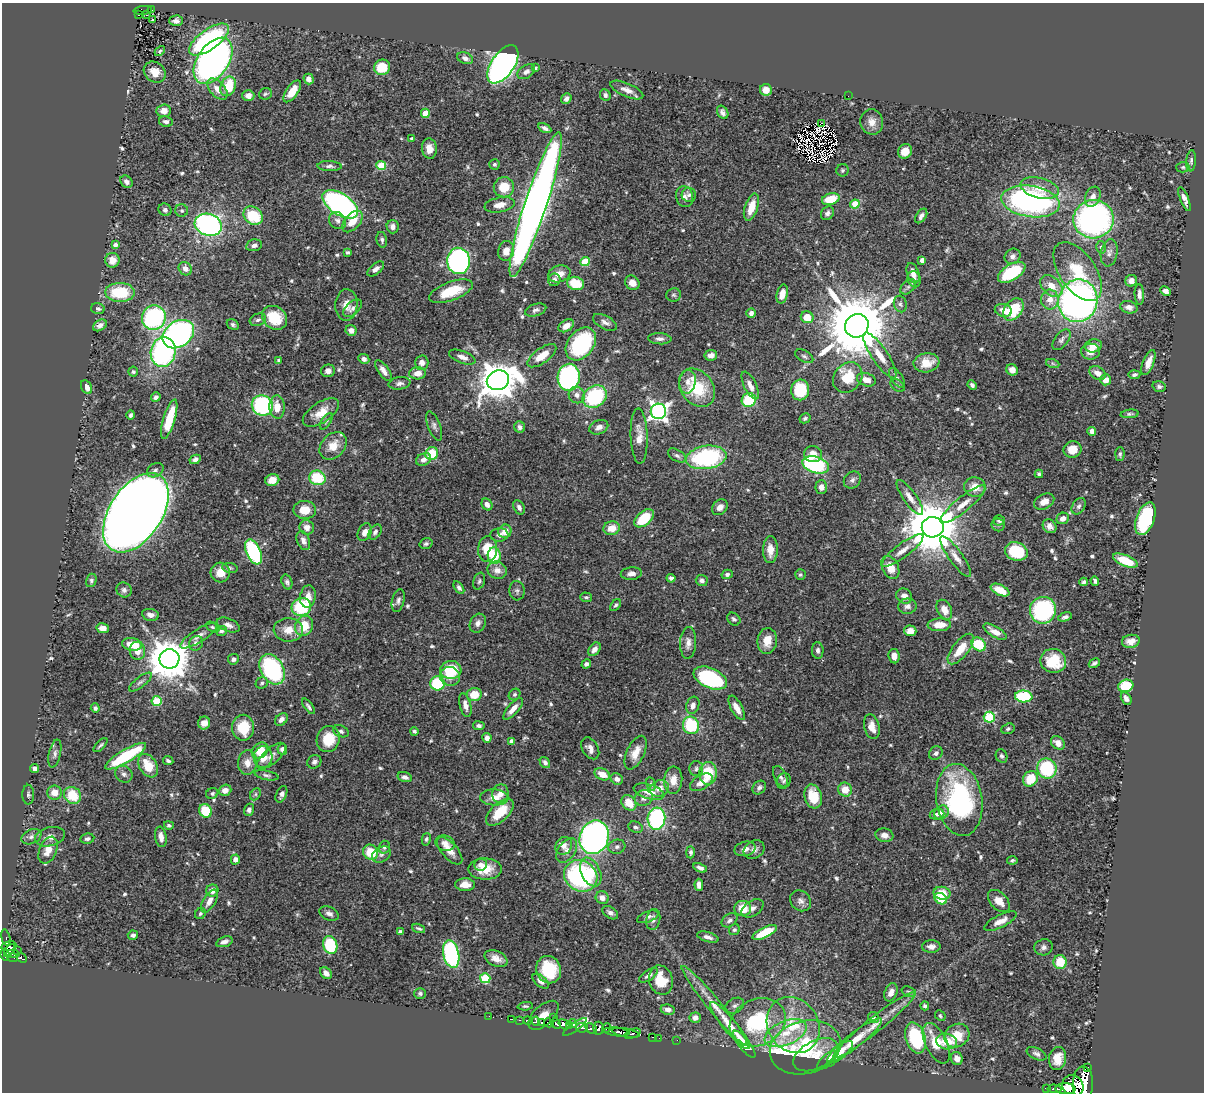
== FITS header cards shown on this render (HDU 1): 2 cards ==
NAXIS1  =                 1202
NAXIS2  =                 1090

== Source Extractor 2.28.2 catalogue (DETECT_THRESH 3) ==
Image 1202 x 1090 px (HDU 1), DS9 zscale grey, 1 PNG px = 1 image px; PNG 1206 x 1094 px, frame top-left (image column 1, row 1090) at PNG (2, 3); each listed source drawn as its Kron ellipse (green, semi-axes under 4 px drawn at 4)
Background 0.716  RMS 0.019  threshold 0.0575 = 3 sigma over >= 5 px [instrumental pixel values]
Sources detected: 631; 7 with non-positive FLUX_AUTO (blend fragments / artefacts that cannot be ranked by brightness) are neither listed nor drawn; of the other 624, the 500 brightest by FLUX_AUTO listed and drawn (124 fainter detections omitted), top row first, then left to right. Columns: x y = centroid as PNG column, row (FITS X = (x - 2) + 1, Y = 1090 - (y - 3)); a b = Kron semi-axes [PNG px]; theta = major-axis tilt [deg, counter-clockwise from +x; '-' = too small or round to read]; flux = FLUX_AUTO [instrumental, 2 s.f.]
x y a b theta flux
143 10 9 3 6 27
151 10 4 2 - 5.1
138 15 3 2 - 13
146 15 2 2 - 4
153 20 3 3 - 3.1
176 21 7 5 1 5
209 39 23 10 36 170
160 51 6 3 47 2.3
465 58 8 5 -24 6.8
213 61 26 15 56 610
503 64 22 11 55 570
382 67 8 7 - 35
535 68 3 3 - 2.5
155 72 11 9 -38 15
526 72 9 6 33 5
309 79 5 5 - 8.9
228 86 10 7 68 44
217 89 13 7 -48 13
627 90 18 6 -24 9.7
766 90 6 5 - 11
292 91 12 6 55 25
265 94 6 5 - 2.4
605 95 6 5 - 3.3
248 96 6 5 - 7.7
848 96 2 2 - 12
566 99 6 5 - 4.1
164 111 7 6 - 12
723 112 7 5 -59 4.3
425 113 4 4 - 28
166 122 7 5 -10 4.3
872 122 13 11 -77 11
821 123 2 2 - 350
545 128 7 4 -29 4.5
412 138 4 4 - 2.7
429 149 10 7 -81 11
905 151 7 6 - 14
1191 161 10 5 86 3.1
494 164 5 5 - 2.9
381 165 5 4 - 46
329 166 12 5 -3 4.3
1183 167 6 5 - 2.3
842 170 6 6 - 2.5
126 182 7 5 -43 5.1
504 187 10 10 - 29
1040 188 19 10 -14 19
689 195 7 7 - 4.1
684 197 10 8 -73 6.7
1093 197 10 7 68 8.5
831 199 9 5 16 38
1184 199 13 4 -68 7.5
1030 201 29 15 -8 330
340 204 20 10 -34 340
855 204 5 4 - 44
500 205 15 7 10 12
536 205 76 11 72 1500
751 207 14 6 71 24
165 210 7 6 - 4.1
182 211 6 6 - 2.7
827 213 7 6 - 5.2
253 216 10 8 -40 55
921 216 8 5 56 5.4
1094 219 20 19 - 380
337 221 9 8 - 5.6
353 221 13 7 47 18
208 225 14 11 -18 350
393 227 6 6 - 5.9
382 240 8 5 -78 3.1
115 245 4 4 - 5.4
254 245 8 5 11 5.2
1101 247 6 5 - 2.4
506 251 10 8 77 13
347 252 4 4 - 2.3
1109 253 14 8 81 7.4
1013 256 8 7 - 5.6
112 260 7 7 - 15
922 260 4 4 - 7.7
458 261 13 11 -87 390
585 262 5 4 - 53
185 269 7 6 - 9.8
376 269 10 5 40 6
1012 272 15 8 32 83
1078 272 33 18 -56 52
913 273 10 6 -71 11
559 274 11 8 16 11
914 279 8 6 -69 5.2
554 280 6 6 - 4.5
1131 281 6 5 - 7.4
576 283 8 6 -16 33
632 283 8 6 -45 11
1051 286 13 8 -43 17
908 287 9 6 43 3.9
451 291 23 9 20 39
1165 291 5 4 - 6.9
120 292 14 9 -1 60
782 294 10 5 76 10
1139 294 10 4 -87 5.4
674 295 7 6 - 3
1050 299 10 9 - 13
1078 301 21 19 74 560
900 304 8 6 -75 3.9
346 305 16 11 87 13
1129 307 9 6 -14 7.3
352 308 11 6 43 5.1
98 309 7 5 -14 3.3
1013 309 12 8 50 54
536 310 11 6 18 4.3
1003 310 9 6 -13 14
751 313 5 4 - 5.5
154 317 12 12 - 170
807 317 6 6 - 24
275 318 13 11 -35 42
258 320 8 6 19 3.8
605 322 13 6 -28 6.1
100 325 7 5 34 5.9
233 325 6 5 - 3.1
566 326 8 5 33 11
857 326 12 11 - 14000
351 330 6 5 - 7.3
178 334 17 12 35 410
660 339 11 5 -3 5.1
1061 340 12 6 53 4.5
581 344 18 13 52 150
1093 346 8 6 14 12
163 352 15 12 76 210
1091 352 9 8 - 10
711 355 6 5 - 6.3
880 355 27 8 -56 21
542 356 17 7 36 22
804 356 10 5 -29 3.4
462 357 14 6 -21 7.9
364 359 6 4 -26 6.5
279 360 4 3 - 3.7
422 363 7 7 - 6.3
926 363 13 9 10 21
1148 363 13 5 68 12
1053 364 7 4 -20 2.3
383 370 12 5 -55 8.7
1012 370 6 5 - 7.4
328 371 7 6 - 6.2
133 372 5 5 - 2.4
417 373 8 6 3 12
1097 373 8 6 -31 9.3
1134 375 6 4 5 3.6
569 377 13 11 86 250
848 377 16 13 49 38
897 378 11 5 -55 4.3
498 380 11 9 20 3400
866 380 9 6 -18 10
1105 380 5 5 - 11
688 382 12 8 80 8.3
399 383 11 6 8 5.1
750 385 15 6 -64 9.4
897 385 8 5 -39 3
972 385 5 3 - 3.3
87 387 7 5 -60 9.7
1159 387 7 5 -14 3.2
697 388 21 16 -50 63
800 390 10 9 - 59
577 395 8 8 - 7.1
156 397 5 4 - 3.8
595 397 13 10 36 110
749 400 7 7 - 64
262 406 11 10 - 170
277 407 12 7 -87 18
658 411 8 7 - 590
321 412 20 10 33 21
1130 414 9 4 6 2.6
131 415 5 4 - 3.4
805 418 6 4 29 2.7
169 419 20 6 73 49
326 421 9 4 57 2.4
434 426 15 6 -69 5
520 427 6 5 - 4.8
599 427 10 7 24 7.3
1092 431 4 4 - 6.9
639 436 28 8 -88 16
333 446 15 11 47 19
1073 449 9 8 - 16
432 454 6 6 - 43
813 454 9 8 - 10
1120 454 7 4 86 2.9
677 456 10 5 -32 4.1
706 457 20 11 8 160
195 459 6 4 28 4.6
423 459 8 6 29 6.7
816 465 13 8 -18 140
155 470 9 6 31 4.4
1039 474 4 4 - 2.5
317 478 8 7 - 54
272 480 7 6 - 14
852 480 9 7 43 4.8
821 487 7 6 - 7.1
975 487 11 9 -11 18
910 497 21 6 -55 11
1044 502 11 7 28 10
487 504 6 5 - 5.4
963 504 28 7 39 18
1079 506 9 6 57 4.1
519 507 7 5 -61 4.4
720 507 9 7 47 8.4
305 510 11 9 -1 22
136 513 44 26 57 3900
644 518 11 7 41 47
1063 518 6 5 - 7.3
1145 519 17 9 69 120
999 520 5 5 - 3.2
998 525 6 6 - 2.8
1050 526 7 6 - 6.3
307 527 7 7 - 8
933 527 11 10 - 9000
612 528 8 6 10 19
505 531 7 6 - 13
365 532 9 6 64 8.3
375 532 8 5 56 4.4
499 535 9 6 4 5.6
303 541 10 6 -68 6.6
426 544 6 5 - 2.8
488 549 13 9 85 33
770 550 13 7 89 16
903 550 25 7 37 14
1016 551 11 9 -19 61
253 552 13 7 -66 120
494 556 8 6 -87 41
956 557 24 6 -54 12
1125 561 13 5 -23 38
890 567 12 8 -63 19
230 568 8 5 -10 2.6
497 570 10 8 -22 11
220 573 10 9 - 14
631 574 10 6 5 6.6
727 574 5 4 - 3.4
800 575 5 5 - 2.4
671 578 4 4 - 2.8
91 580 7 5 74 2.6
702 580 6 5 - 5.1
479 581 8 5 71 3
1095 581 5 3 - 3.1
287 582 7 5 -72 3.6
1084 582 4 3 - 2.6
459 588 7 4 -56 3.1
124 590 8 7 - 4.3
1000 590 10 5 -26 18
517 591 9 7 -86 4.3
904 596 8 7 - 6.8
308 597 11 7 82 12
586 597 6 5 - 2.5
398 600 12 6 76 4.9
616 605 7 4 50 2.7
907 606 9 7 4 6.2
301 607 10 9 - 78
944 610 10 7 -63 13
1043 610 13 13 - 140
150 615 8 6 -10 6.4
1065 617 7 4 18 3.8
734 619 7 5 -44 3.6
478 623 10 7 63 6.3
228 625 12 6 -21 6.9
939 625 12 6 3 19
304 626 10 9 - 33
212 627 7 4 -27 2.3
103 628 6 5 - 8.9
288 630 15 11 -3 18
221 631 5 5 - 4
910 631 6 5 - 12
995 632 13 5 -30 12
199 636 21 6 32 8.9
767 641 13 10 83 18
1131 641 9 6 10 10
196 643 8 6 52 5.5
688 643 16 8 87 8.4
132 644 10 6 -8 25
979 644 8 6 -35 52
594 649 8 5 51 6.5
961 649 18 8 52 30
818 650 8 6 -89 4.1
137 651 9 7 -81 13
894 656 7 5 -82 9.6
169 659 10 9 - 4500
233 659 5 5 - 4.2
1053 661 13 12 - 45
1094 663 6 3 31 3.4
586 664 5 4 - 4
272 669 16 11 -60 170
451 670 10 9 - 46
450 676 10 9 - 14
710 678 18 10 -24 140
140 682 14 5 38 4.7
262 683 6 5 - 2.6
437 683 7 7 - 72
1126 686 7 6 - 51
474 694 7 6 - 24
514 694 6 5 - 2.9
1024 696 8 6 -5 88
1126 698 7 5 -59 5.3
156 701 5 5 - 58
465 705 12 5 -75 8.1
693 705 9 6 71 7.2
308 706 9 3 -53 2.9
95 708 4 4 - 3.6
737 708 13 5 -61 12
513 709 14 5 49 11
989 717 5 5 - 100
281 719 7 5 46 6.1
204 723 6 6 - 8.7
691 725 9 8 - 73
479 726 6 4 -7 3.3
872 727 12 7 -76 13
243 728 13 11 90 40
1008 729 7 5 21 2.7
341 731 8 5 -22 3.7
414 731 4 3 - 2.3
487 738 5 4 - 4.6
328 739 13 11 71 35
511 741 4 4 - 6.9
1058 743 8 6 -41 11
100 745 9 3 44 2.7
590 748 12 8 -59 7.8
282 749 5 5 - 5.1
260 750 9 7 39 20
635 753 18 9 64 17
936 753 7 6 - 4.3
55 754 14 6 78 5.4
126 756 23 6 31 99
271 756 18 8 41 9.1
1002 756 7 5 -65 3.1
263 757 11 9 85 17
168 761 5 4 - 2.8
314 762 7 6 - 4.1
545 762 6 4 -54 4.5
247 763 12 9 84 12
148 766 12 8 -59 31
1047 768 10 9 - 92
35 769 4 4 - 6.7
696 769 7 7 - 3.7
708 773 11 9 87 45
124 774 9 8 - 5.2
602 774 8 5 -22 16
266 775 12 4 -11 3.5
405 777 7 4 -15 4.7
780 777 11 6 -64 5
617 779 6 5 - 6.3
1030 779 8 7 - 35
673 780 13 9 86 14
784 781 8 6 59 3.7
701 782 12 7 31 13
651 784 7 4 -79 2.5
659 788 10 8 25 11
759 788 7 6 - 4.2
225 790 6 5 - 9.8
845 790 7 7 - 18
649 792 16 7 -17 17
54 793 7 7 - 16
212 793 6 5 - 2.8
255 794 6 4 62 2.3
281 794 9 5 65 4.6
500 794 9 8 - 8.6
28 795 10 6 -88 3.3
73 795 9 8 - 38
813 796 12 8 -74 34
494 797 14 8 -2 12
644 798 9 8 - 7
959 800 36 23 -81 220
629 803 8 6 -50 22
249 810 6 5 - 3.7
206 811 7 6 - 41
500 812 17 9 44 33
941 812 8 6 43 7.7
937 814 7 5 8 4
656 819 11 9 84 170
169 825 5 4 - 2.6
636 827 7 5 -22 3.8
884 835 9 6 -9 7.8
31 837 10 7 23 5.8
50 837 15 9 13 12
161 837 10 6 -80 8.6
594 837 17 14 68 500
87 839 7 5 10 3.8
426 839 6 4 75 2.3
445 843 10 7 -19 7.8
564 846 9 8 - 7.8
384 847 6 5 - 3.4
617 847 8 7 - 4.3
745 849 11 7 13 8
754 849 11 8 30 6.5
48 850 14 8 66 17
567 850 13 8 56 9.5
450 851 17 8 -49 12
371 852 8 7 - 40
690 852 6 4 -90 3.1
381 855 10 7 31 5.3
235 860 5 4 - 7.9
1012 860 5 4 - 2.4
480 864 6 6 - 4.4
700 868 7 4 -24 5
485 869 17 10 0 28
591 872 15 9 -64 25
581 876 17 15 -33 200
465 885 10 6 -1 13
699 885 6 4 -85 7.5
212 891 6 6 - 11
942 893 8 6 -10 23
602 898 7 6 - 8.8
941 899 7 5 -34 26
209 901 13 6 59 10
800 901 11 9 -43 6.6
999 901 13 8 -46 14
743 908 8 7 - 24
752 908 12 7 33 6.1
329 913 10 6 -26 5.3
610 913 8 5 -35 4.7
200 914 6 5 - 2.4
648 917 11 5 21 4.5
653 920 10 7 80 5.8
730 920 9 6 38 4.4
1000 921 18 6 27 12
419 928 7 3 -20 2.6
734 930 6 5 - 2.8
400 932 4 4 - 3.4
765 932 13 5 26 39
133 935 5 4 - 4.7
708 937 11 5 -17 5.9
6 938 8 3 -75 22
224 942 8 5 18 6
330 945 9 7 -73 72
9 946 7 4 12 170
931 947 9 6 1 6.8
1043 947 9 8 - 5
9 950 7 3 55 200
17 950 2 2 - 6.3
12 954 7 3 1 38
451 954 14 8 -78 180
5 955 6 4 -81 230
13 957 5 3 - 54
22 958 5 3 - 51
496 958 12 7 -23 9.8
1060 962 7 6 - 33
549 970 14 12 -69 56
326 973 7 5 -47 7.3
648 975 11 5 34 5
485 978 5 5 - 73
661 980 15 11 -74 29
541 981 9 5 -39 6.8
891 992 9 6 67 8.4
909 992 7 5 -18 2.5
420 993 6 5 - 3.1
714 1005 50 7 -51 27
525 1006 8 4 4 2.5
735 1006 10 7 30 4
925 1006 4 4 - 2.8
668 1010 7 5 -10 5.5
543 1015 18 9 43 21
489 1016 2 2 - 4.7
940 1016 6 4 -47 2.3
554 1017 3 2 - 11
873 1017 5 5 - 4.7
695 1018 5 5 - 6.4
511 1019 4 2 - 31
520 1020 3 2 - 33
528 1021 4 3 - 120
536 1021 4 3 - 140
758 1022 29 23 26 100
542 1023 4 3 - 100
549 1023 5 3 - 170
556 1023 6 3 -49 220
573 1023 4 3 - 80
564 1024 6 4 -36 410
793 1025 29 25 -55 71
874 1025 52 7 38 30
569 1026 4 3 - 120
730 1026 30 7 -50 21
575 1027 14 4 35 130
582 1028 6 5 - 170
598 1028 6 5 - 150
606 1028 5 3 - 68
591 1029 7 4 -38 110
617 1032 13 3 -6 400
626 1033 14 3 -10 420
785 1033 22 11 23 32
633 1034 8 3 22 180
957 1035 13 11 34 29
652 1037 3 2 - 18
659 1038 2 2 - 5.7
916 1038 16 10 -72 100
677 1040 2 2 - 6.3
854 1040 34 7 38 25
947 1041 10 7 -12 25
936 1043 22 10 -64 33
744 1044 16 5 -52 30
805 1047 36 26 15 110
1037 1054 10 5 -25 4.3
816 1055 24 14 28 21
835 1055 22 6 36 34
957 1058 6 6 - 8.6
1058 1058 11 8 78 18
1088 1067 3 2 - 13
1083 1084 17 10 89 2100
1073 1086 11 10 - 1300
1047 1088 4 2 - 34
1054 1089 7 3 -2 160
1065 1089 10 5 -2 840
At the frame edge (FLAGS 8, measured only in part): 1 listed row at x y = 1083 1084
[124 fainter detections neither listed nor drawn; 7 non-positive-flux detections neither listed nor drawn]